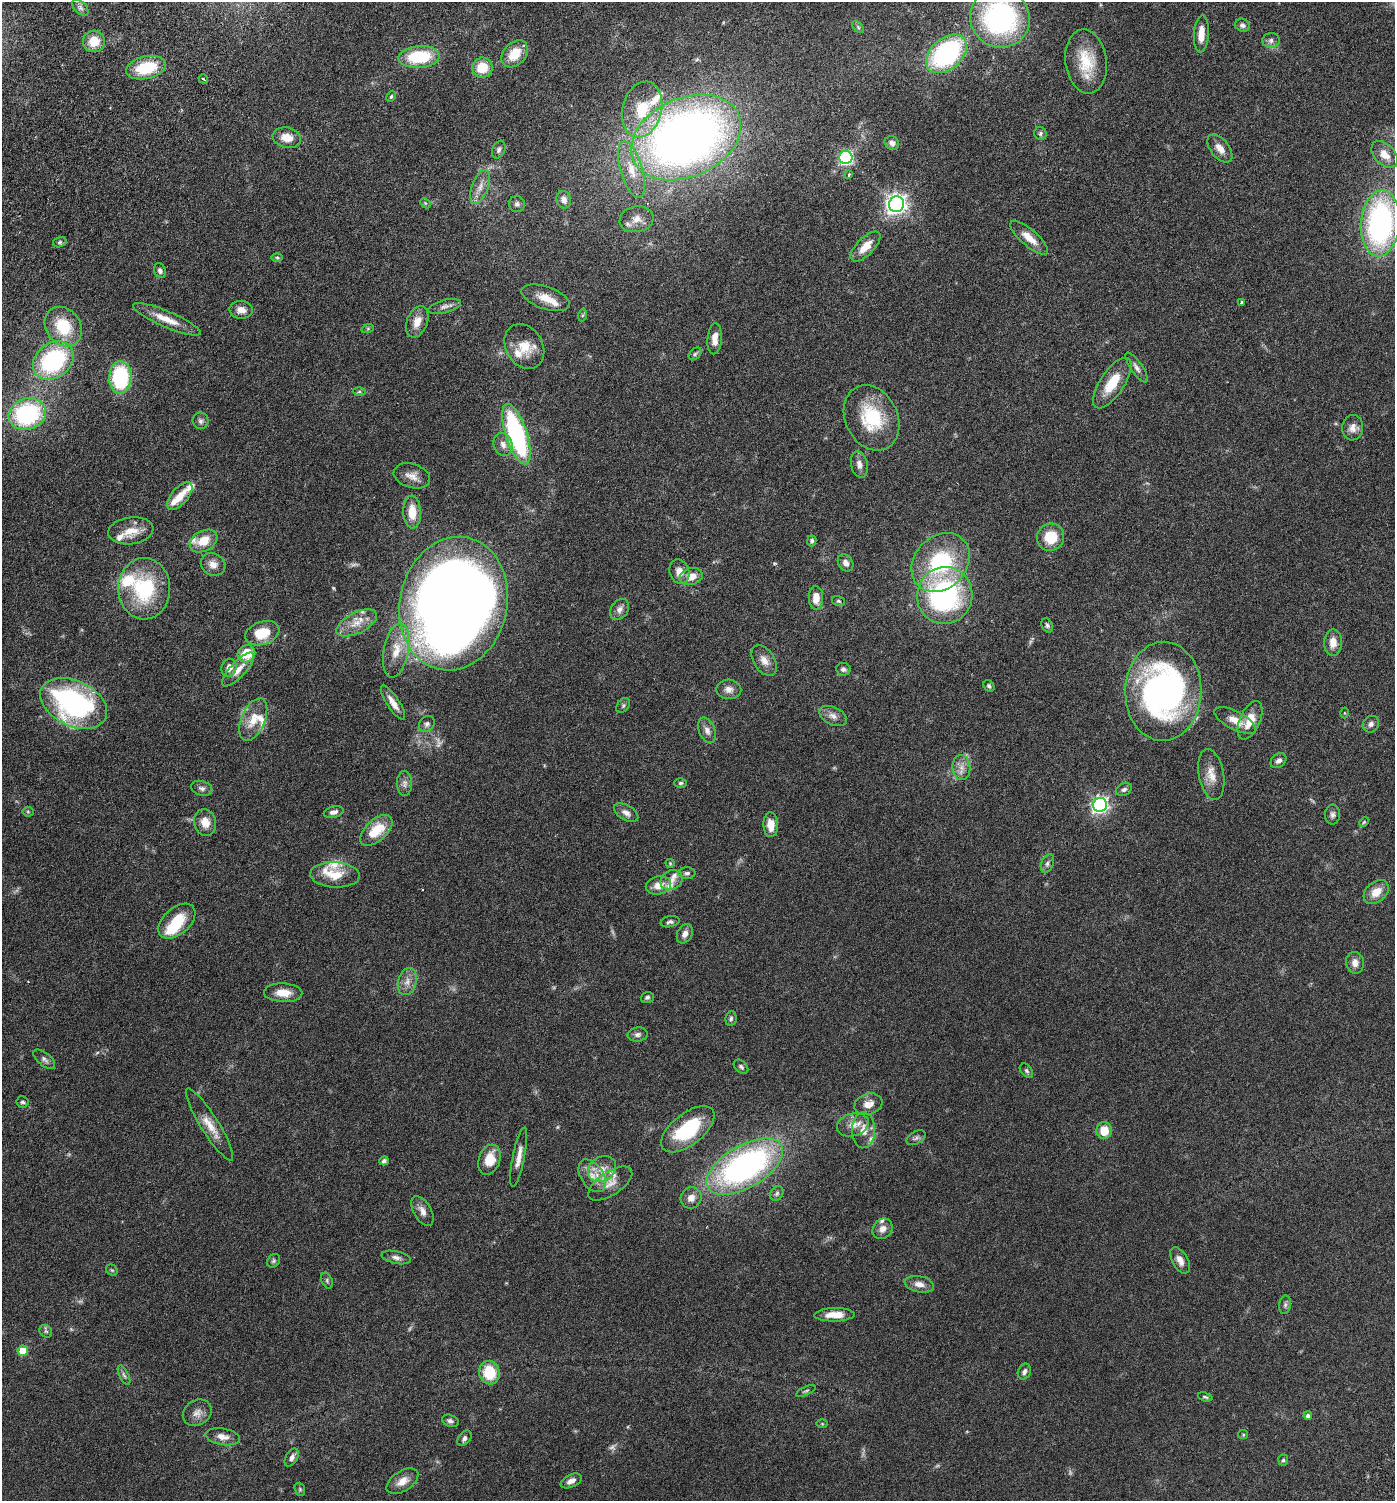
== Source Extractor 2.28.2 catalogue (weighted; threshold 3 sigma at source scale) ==
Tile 11 of 4 x 4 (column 3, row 3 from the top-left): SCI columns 3040-4432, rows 1597-3095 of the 6205 x 6192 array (HDU 1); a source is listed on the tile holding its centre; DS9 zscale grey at full resolution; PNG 1397 x 1503 px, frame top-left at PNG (2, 2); each listed source drawn as its Kron ellipse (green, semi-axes under 4 px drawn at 4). Nothing masked; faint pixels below the display range render black.
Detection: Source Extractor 2.28.2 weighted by HDU 2 'WHT'; one run over the whole footprint, this tile lists its part. Background 0.0912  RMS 0.0046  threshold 0.0187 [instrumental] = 3 sigma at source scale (4.09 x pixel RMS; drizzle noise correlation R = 1.36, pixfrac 0.8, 0.05/0.05 arcsec/px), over >= 5 px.
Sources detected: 214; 11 too faint to see at this stretch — neither listed nor drawn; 18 inside a brighter listed object's ellipse — not listed separately; the other 185 listed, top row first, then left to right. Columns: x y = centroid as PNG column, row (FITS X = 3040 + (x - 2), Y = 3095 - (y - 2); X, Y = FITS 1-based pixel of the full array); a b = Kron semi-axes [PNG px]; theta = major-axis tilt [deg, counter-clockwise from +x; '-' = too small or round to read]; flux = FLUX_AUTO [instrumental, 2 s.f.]
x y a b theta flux
80 8 10 6 -45 1.4
1000 18 30 29 - 83
1242 25 7 6 - 1.4
858 27 7 4 -46 0.67
1201 34 18 7 86 5.2
1271 40 8 7 - 1.6
94 41 11 11 - 7.9
515 54 15 11 47 9
946 54 23 15 41 68
419 57 20 11 4 22
1086 61 32 20 -82 14
146 68 20 11 13 17
482 68 10 10 - 9.1
203 79 5 3 - 0.64
391 96 5 4 - 0.56
642 110 28 19 75 17
1040 133 7 6 - 0.93
686 137 57 39 24 350
287 138 14 10 -11 5.5
892 143 7 6 - 1.6
1220 148 16 9 -51 3.7
499 150 9 6 67 1.3
1384 154 16 10 -47 5
846 157 6 6 - 67
631 170 29 11 -74 9.2
849 175 4 3 - 0.85
480 187 18 8 68 3.7
564 200 9 7 -72 2
425 203 6 4 -45 0.56
517 204 8 8 - 1.2
897 204 8 7 - 230
637 219 17 13 11 4.2
1380 223 33 19 85 100
1029 238 24 8 -41 5.4
60 242 7 5 15 0.8
866 246 19 8 45 6.5
277 258 6 4 -1 0.54
160 271 8 6 -68 1.3
546 298 25 11 -19 5.9
1241 302 3 2 - 0.31
444 306 17 6 14 2
241 310 11 9 -5 3.3
583 315 6 4 70 0.57
167 319 36 8 -23 7
417 322 16 10 68 4.6
63 327 21 17 -54 17
368 328 6 4 19 0.53
715 339 15 7 86 4
524 346 24 18 -60 8.4
695 354 7 5 45 0.74
53 361 22 17 38 52
1137 368 17 6 -56 1.9
120 377 16 11 89 36
1112 383 29 12 56 11
359 392 6 4 1 0.65
27 414 19 15 17 48
872 418 34 26 -63 24
201 421 8 8 - 1.3
1353 428 13 10 82 2.9
516 434 31 10 -72 69
503 444 12 9 -68 2.9
859 464 13 8 -77 2.5
412 476 19 12 -17 3.7
180 496 16 8 49 5.7
412 512 16 9 -86 7.2
131 531 22 13 7 6.6
1050 537 14 13 - 10
203 541 15 10 28 7.3
812 541 5 4 - 0.93
941 562 32 26 47 37
846 563 9 7 -56 1.8
213 564 13 11 -29 3.2
679 572 12 9 -71 3.5
691 576 12 8 16 4.9
144 589 31 26 -89 31
945 595 28 27 - 76
816 598 12 7 -89 5
838 601 6 5 - 0.7
454 604 67 53 77 690
620 609 11 8 54 2.2
357 623 22 10 26 6.1
1047 625 7 5 -64 0.89
262 633 18 11 20 11
1333 643 13 9 88 4.1
396 650 27 12 79 8.7
246 654 9 8 - 11
764 660 17 10 -57 3.6
229 668 9 7 72 2.8
238 669 22 7 47 4.7
843 669 7 6 - 1.2
989 686 6 5 - 0.78
729 689 12 9 -4 2.7
1163 691 49 38 88 130
74 703 35 22 -25 83
393 703 20 6 -57 3.8
623 705 8 5 50 0.86
1344 713 5 3 - 0.32
833 716 15 8 -25 2.7
253 720 22 12 67 7.5
1235 720 23 9 -27 4.9
1250 720 20 10 66 6.9
427 724 9 7 47 1.2
1371 724 8 8 - 1.5
707 730 13 8 -67 2.4
1278 761 9 6 40 1.5
961 768 12 9 -81 3
1211 774 26 12 -80 5.6
405 783 12 7 -88 1.9
680 783 6 4 1 0.67
202 788 11 7 -17 1.5
1124 789 8 6 24 1.2
1100 805 7 6 - 130
28 812 5 5 - 0.52
334 812 10 5 13 1.6
626 813 13 7 -31 2.6
1333 815 10 7 86 1.4
205 822 13 11 -75 5
1364 822 5 4 - 0.5
771 825 12 7 -87 4.9
376 830 19 10 42 11
670 863 4 4 - 0.38
1047 863 10 6 67 1.3
687 873 8 6 1 1
335 875 25 12 -3 8.1
671 880 11 9 32 2.6
658 885 12 9 13 4.3
1376 892 14 10 41 5.5
177 921 22 13 41 13
670 922 9 5 11 1.1
685 934 10 7 62 2.3
1355 963 11 9 -80 2.9
407 981 14 9 75 3.4
283 993 19 9 -2 5.7
647 997 6 5 - 0.85
731 1018 7 5 81 0.89
638 1034 10 7 7 1.4
44 1059 13 6 -40 1.7
741 1067 8 5 -42 0.87
1026 1071 8 5 -50 0.9
23 1102 6 5 - 0.86
868 1104 14 10 17 4.1
209 1124 42 9 -58 6.7
853 1125 16 11 15 4.4
688 1129 31 15 38 27
863 1130 18 11 -90 5.4
1104 1130 8 7 - 7.6
916 1138 10 6 30 1.1
519 1157 30 6 79 3.9
489 1160 15 10 71 8.4
384 1161 5 4 - 1.1
745 1166 42 21 30 120
602 1169 15 12 33 5.2
592 1176 18 11 -57 5.5
610 1184 25 11 33 5.2
777 1193 8 6 58 1.1
691 1198 11 10 - 3.1
422 1211 16 8 -61 2.8
882 1229 11 9 50 2.7
396 1257 15 6 -12 1.9
1180 1260 14 8 -61 3.1
274 1261 7 6 - 0.85
112 1270 6 5 - 0.59
327 1280 8 5 -66 0.85
919 1284 15 8 -12 3.1
1285 1305 9 6 80 1.1
834 1315 20 6 1 5.9
46 1331 7 5 -44 0.87
23 1351 5 5 - 10
1024 1372 8 6 66 1.5
489 1373 12 10 -72 13
124 1375 11 4 -63 1
806 1391 10 4 24 0.73
1205 1397 7 3 -18 0.65
197 1413 15 12 32 3.3
1308 1416 4 4 - 1.1
450 1421 8 6 -19 1.2
822 1424 6 4 -1 0.42
1243 1435 5 4 - 0.45
223 1437 17 8 -9 3.6
464 1438 9 6 51 1.3
292 1457 10 6 59 1.7
1283 1460 5 5 - 0.73
402 1481 18 10 33 4.4
571 1481 11 6 26 2.1
300 1489 7 5 -70 0.59
Isophote crosses this tile's border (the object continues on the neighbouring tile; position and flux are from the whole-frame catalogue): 2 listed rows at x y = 1000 18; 1380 223